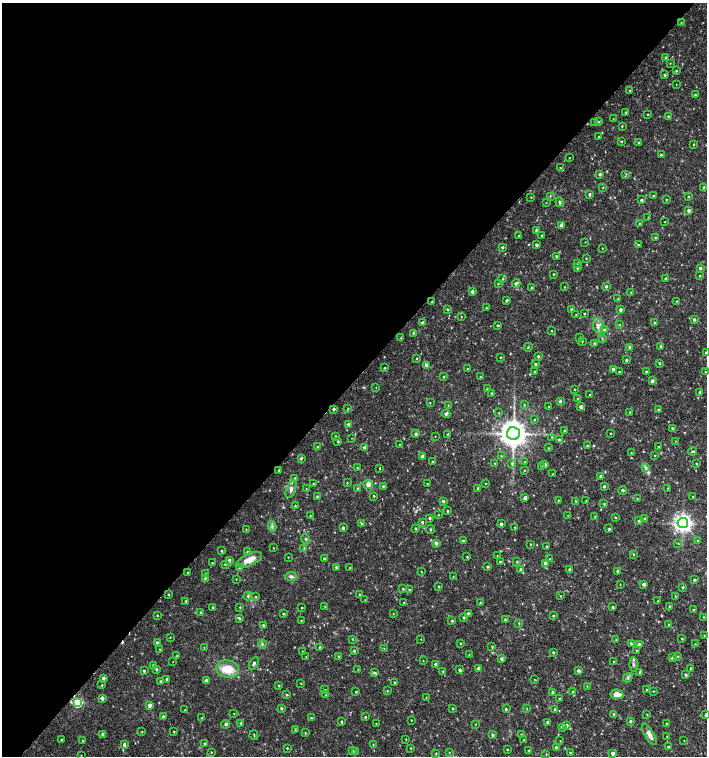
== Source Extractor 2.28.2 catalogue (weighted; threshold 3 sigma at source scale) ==
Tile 5 of 4 x 4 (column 1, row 2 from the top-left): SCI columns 226-1635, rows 3013-4519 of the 6025 x 6032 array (HDU 1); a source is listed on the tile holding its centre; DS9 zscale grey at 2 x 2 block average (1 PNG px = mean of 2 x 2 image px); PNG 709 x 758 px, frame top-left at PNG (2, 3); each listed source drawn as its Kron ellipse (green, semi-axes under 4 px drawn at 4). Shown black and unused: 50% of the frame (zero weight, under 2 of 3 exposures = <1% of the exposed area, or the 3 px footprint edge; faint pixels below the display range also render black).
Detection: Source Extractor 2.28.2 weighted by HDU 2 'WHT'; one run over the whole footprint, this tile lists its part. Background 0.0179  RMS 0.0031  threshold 0.0141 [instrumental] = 3 sigma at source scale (4.5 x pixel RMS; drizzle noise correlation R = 1.50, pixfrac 1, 0.0396/0.0396 arcsec/px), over >= 5 px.
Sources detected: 431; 1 cosmic-ray / hot-pixel residue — neither listed nor drawn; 4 inside a brighter listed object's ellipse — not listed separately; the other 426 listed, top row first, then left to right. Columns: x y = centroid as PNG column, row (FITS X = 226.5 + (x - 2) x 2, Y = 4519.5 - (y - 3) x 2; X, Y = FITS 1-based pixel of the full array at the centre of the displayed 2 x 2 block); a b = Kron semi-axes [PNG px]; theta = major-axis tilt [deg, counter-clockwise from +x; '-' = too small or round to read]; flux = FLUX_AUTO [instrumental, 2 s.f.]
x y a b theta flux
681 22 3 2 - 0.27
666 58 2 2 - 0.89
670 63 2 2 - 0.35
676 71 3 3 - 0.65
665 75 3 3 - 0.96
676 84 2 2 - 0.27
630 90 3 2 - 0.44
695 95 3 2 - 0.71
626 113 3 2 - 0.55
648 114 2 2 - 0.4
668 116 3 2 - 0.57
613 119 3 2 - 0.31
598 122 3 3 - 0.61
595 123 3 2 - 0.58
622 126 2 2 - 0.52
599 137 2 2 - 0.46
621 141 3 2 - 0.43
639 143 3 3 - 0.78
693 145 2 2 - 0.42
661 155 2 2 - 0.68
569 158 2 2 - 0.28
560 168 2 2 - 0.41
600 174 2 2 - 1.2
626 174 3 2 - 0.4
704 187 3 2 - 0.9
603 188 2 2 - 0.34
589 194 3 2 - 1.1
550 196 3 2 - 0.58
654 196 3 2 - 0.58
689 196 3 2 - 0.52
531 197 2 2 - 0.42
666 199 2 2 - 0.51
642 200 3 2 - 1.4
560 202 5 3 - 1.2
546 203 2 2 - 0.3
689 210 3 3 - 1.6
648 217 3 2 - 0.33
665 222 2 2 - 0.27
640 223 3 2 - 0.5
561 226 4 3 - 1.6
536 230 3 2 - 0.78
519 236 2 2 - 0.4
542 236 3 2 - 0.92
655 238 3 2 - 0.47
585 242 2 2 - 0.35
537 245 2 2 - 1.4
638 245 3 2 - 0.6
502 247 3 2 - 0.91
602 248 2 2 - 0.31
556 256 3 2 - 0.58
586 259 2 2 - 0.31
578 263 3 3 - 0.85
578 267 3 3 - 1.2
700 268 3 3 - 1.1
553 274 2 2 - 0.56
699 276 2 2 - 0.46
666 278 3 2 - 1.1
503 279 4 2 - 0.71
516 283 4 2 - 1.1
498 284 3 2 - 0.46
606 286 2 2 - 1.2
564 287 3 2 - 0.33
531 288 3 2 - 0.44
472 292 3 3 - 1.9
631 292 2 2 - 0.39
618 298 3 2 - 0.46
507 300 3 2 - 1.1
677 301 2 2 - 0.47
432 302 2 2 - 0.5
486 308 2 2 - 0.54
571 309 3 3 - 1.1
448 310 3 3 - 0.66
621 310 3 3 - 1.5
584 314 3 2 - 0.57
576 315 2 2 - 0.49
461 317 2 2 - 0.28
694 320 3 3 - 1.2
422 322 3 3 - 1.2
654 323 3 2 - 0.62
497 325 3 2 - 0.58
620 325 2 2 - 0.41
598 326 7 5 -81 2.9
552 330 2 2 - 0.39
604 330 3 2 - 0.95
413 333 3 2 - 0.66
580 337 3 2 - 0.53
401 338 3 2 - 0.49
602 339 3 2 - 0.47
582 341 2 2 - 0.38
595 344 3 3 - 1
660 346 3 3 - 0.77
528 347 4 2 - 0.55
630 347 3 3 - 2.7
706 353 3 3 - 1.1
538 356 3 3 - 1.1
500 357 2 2 - 0.4
417 358 2 2 - 0.6
626 360 3 2 - 1
659 363 3 3 - 0.55
535 364 3 3 - 1.1
426 365 4 3 - 1.6
385 368 2 2 - 0.7
468 369 3 2 - 0.5
613 369 2 2 - 1.3
646 371 3 2 - 0.75
534 372 3 2 - 0.45
619 372 3 2 - 0.56
705 372 3 2 - 0.65
444 377 3 2 - 0.54
480 377 2 2 - 0.41
652 381 3 3 - 1.7
376 387 2 2 - 0.25
487 389 3 2 - 0.49
575 389 2 2 - 0.37
700 392 2 2 - 1
491 393 3 2 - 0.57
590 394 2 2 - 0.58
577 398 3 2 - 0.37
560 401 3 3 - 1.1
430 403 3 2 - 0.34
448 405 3 2 - 0.42
524 405 3 2 - 0.41
549 406 2 2 - 0.32
581 407 3 3 - 2.7
334 409 2 2 - 1.1
348 409 3 2 - 0.48
659 410 3 2 - 0.58
630 412 2 2 - 0.53
499 413 2 2 - 0.33
446 414 4 3 - 1.5
534 420 3 2 - 0.46
349 424 3 3 - 1.6
672 428 3 2 - 0.75
565 431 3 2 - 0.67
416 434 3 3 - 1.1
448 434 3 2 - 0.46
513 434 6 6 - 860
611 434 2 2 - 1.2
336 436 3 2 - 0.54
435 436 2 2 - 0.25
552 437 2 2 - 0.55
352 438 2 2 - 0.31
559 440 3 3 - 1.1
338 441 2 2 - 0.79
675 441 2 2 - 0.4
400 444 3 2 - 0.28
587 446 2 2 - 0.64
318 447 3 3 - 0.68
364 447 3 3 - 1.5
658 447 2 2 - 0.68
549 448 3 2 - 0.39
692 451 4 2 - 0.86
631 453 3 2 - 0.44
655 455 2 2 - 0.31
501 456 2 2 - 0.41
422 457 4 3 - 2
301 458 3 3 - 1
433 462 3 2 - 0.68
524 462 3 2 - 0.33
495 463 3 2 - 0.44
512 463 3 3 - 0.83
696 464 3 2 - 0.47
545 465 3 3 - 2.3
541 466 3 3 - 0.65
646 467 3 3 - 1
357 468 3 2 - 0.51
380 468 2 2 - 1.9
279 470 3 2 - 0.59
524 470 3 2 - 0.33
553 474 3 2 - 0.28
601 477 3 2 - 2.7
295 478 3 2 - 0.47
347 483 3 2 - 0.41
485 483 2 2 - 0.34
314 484 3 2 - 0.72
368 484 5 4 - 4.2
427 484 2 2 - 0.49
383 486 3 2 - 0.81
604 486 2 2 - 1.1
358 488 3 3 - 0.58
478 488 3 3 - 0.82
668 488 3 2 - 0.44
291 489 9 4 69 2.7
306 489 3 2 - 0.34
623 490 4 3 - 1.3
374 496 2 2 - 1.9
318 497 3 2 - 0.86
693 497 2 2 - 0.43
525 498 4 3 - 1.9
637 499 2 2 - 0.45
558 500 2 2 - 0.58
443 501 3 2 - 1.1
576 501 3 2 - 0.45
586 501 2 2 - 0.39
604 504 3 2 - 0.52
295 506 3 2 - 0.59
447 511 2 2 - 0.71
438 515 3 2 - 0.32
568 515 2 2 - 0.25
310 516 2 2 - 0.46
595 517 2 2 - 0.54
615 517 2 2 - 0.61
430 518 3 2 - 0.99
645 519 3 3 - 1
639 521 2 2 - 0.99
422 522 3 2 - 0.95
362 523 3 3 - 0.89
683 523 5 5 - 310
501 524 2 2 - 2.4
272 526 5 2 - 0.96
515 527 2 2 - 0.36
343 528 3 2 - 1.3
416 528 3 2 - 0.7
246 529 3 2 - 0.32
609 529 2 2 - 1.1
430 530 4 2 - 0.55
306 539 5 2 - 0.76
463 540 3 2 - 0.9
698 541 3 3 - 0.96
436 543 3 3 - 2.1
678 543 3 2 - 0.27
531 544 2 2 - 0.48
547 547 3 2 - 0.89
273 548 3 2 - 0.36
304 548 3 2 - 0.69
222 551 3 3 - 0.67
247 552 3 2 - 0.58
633 554 3 2 - 0.54
497 556 3 2 - 0.46
288 557 3 2 - 0.33
467 557 3 2 - 0.51
324 559 3 3 - 0.9
550 559 2 2 - 0.26
229 560 3 3 - 1.5
249 560 14 6 25 8.2
500 562 4 3 - 0.92
517 562 3 3 - 0.63
212 563 2 2 - 0.5
545 563 4 3 - 2.3
225 564 3 3 - 0.83
488 566 2 2 - 0.98
239 567 3 3 - 1.4
336 567 3 3 - 1.2
350 568 2 2 - 0.39
570 569 3 3 - 2.1
521 570 3 3 - 1.7
617 571 2 2 - 1.1
421 572 2 2 - 0.33
188 573 3 2 - 0.47
205 573 2 2 - 0.3
291 576 5 3 - 1.4
453 577 2 2 - 0.34
205 578 3 2 - 0.78
236 579 2 2 - 0.3
694 580 3 2 - 0.99
620 584 2 2 - 0.28
644 584 2 2 - 2.2
438 586 3 2 - 0.58
682 587 3 3 - 0.9
403 589 3 3 - 0.61
409 590 3 2 - 0.73
169 594 3 2 - 0.49
359 594 2 2 - 0.4
248 596 4 3 - 1
560 596 2 2 - 0.38
675 596 3 2 - 0.43
255 597 3 2 - 0.48
365 600 3 2 - 0.3
186 601 3 2 - 0.74
658 601 2 2 - 0.4
403 602 2 2 - 0.47
480 603 3 2 - 0.6
325 606 3 3 - 0.51
213 607 2 2 - 0.69
240 607 3 2 - 0.48
612 607 3 3 - 0.82
670 607 3 2 - 1
302 608 2 2 - 0.46
693 610 3 2 - 0.56
201 612 3 2 - 0.62
468 613 3 2 - 1.1
284 614 2 2 - 0.63
393 614 2 2 - 0.3
157 616 3 2 - 0.46
553 616 3 2 - 0.71
463 617 3 3 - 0.86
703 617 3 2 - 0.38
239 618 4 3 - 0.96
301 620 2 2 - 0.38
505 620 3 2 - 0.78
452 621 3 3 - 0.8
519 623 3 2 - 0.38
263 625 3 2 - 1.1
669 625 3 2 - 0.51
704 635 2 2 - 0.35
170 637 3 2 - 0.3
352 639 3 2 - 0.41
421 639 2 2 - 0.67
682 639 2 2 - 0.59
616 640 3 2 - 0.44
157 643 3 3 - 1.5
461 643 3 2 - 0.55
262 644 4 2 - 0.82
631 644 3 3 - 1.1
695 644 2 2 - 0.32
639 645 3 3 - 5
492 646 3 2 - 0.43
204 647 3 2 - 0.27
320 647 3 3 - 0.96
160 649 3 2 - 0.36
384 649 3 2 - 0.33
302 651 2 2 - 0.32
354 651 3 2 - 0.8
637 651 3 2 - 0.64
553 652 3 2 - 0.77
469 654 3 2 - 0.37
177 656 3 2 - 0.38
338 656 3 3 - 0.62
678 656 3 3 - 0.5
306 657 2 2 - 0.4
672 658 4 3 - 1.4
501 659 3 3 - 1.5
423 661 2 2 - 0.3
173 662 2 2 - 0.26
614 662 3 2 - 0.44
254 663 7 3 63 1.4
436 664 3 3 - 1.9
633 664 7 2 -87 1.1
153 665 3 3 - 0.99
478 668 3 3 - 2.4
691 668 2 2 - 0.66
157 669 3 2 - 0.86
228 669 11 8 -9 14
358 670 3 2 - 0.36
460 670 3 3 - 1.2
144 671 3 2 - 0.84
443 671 3 2 - 0.59
578 671 3 3 - 1.6
640 672 3 2 - 1.3
375 673 4 3 - 0.79
686 675 3 2 - 1.3
104 678 3 3 - 1.5
628 678 5 2 - 1
167 679 3 2 - 1.1
534 679 2 2 - 0.32
161 681 3 2 - 0.63
206 681 3 3 - 2.7
394 682 3 2 - 0.55
301 683 3 2 - 0.38
102 685 2 2 - 0.49
279 686 3 2 - 0.68
587 686 3 2 - 0.45
325 689 2 2 - 0.55
647 690 3 2 - 0.55
387 691 2 2 - 0.37
654 691 2 2 - 0.36
356 692 2 2 - 0.49
552 692 2 2 - 0.96
573 692 3 2 - 0.63
617 694 6 5 - 6
286 695 3 2 - 0.68
326 695 3 2 - 0.33
426 697 2 2 - 0.29
102 698 3 3 - 2.4
559 699 2 2 - 0.9
77 702 4 4 - 51
150 705 3 3 - 3
281 708 3 2 - 0.92
452 708 3 2 - 0.56
527 708 2 2 - 0.33
506 709 3 2 - 0.91
184 710 2 2 - 0.22
555 710 3 3 - 0.79
234 714 2 2 - 0.31
614 714 3 2 - 0.86
647 714 2 2 - 0.41
706 715 3 3 - 0.97
163 717 3 3 - 1.2
365 717 2 2 - 0.61
201 718 3 2 - 0.29
311 718 3 2 - 0.53
411 720 2 2 - 0.41
630 721 3 3 - 1.1
341 722 2 2 - 0.78
547 722 3 3 - 1.3
241 723 3 2 - 0.92
376 723 3 2 - 0.31
226 724 4 3 - 1.4
475 724 3 2 - 0.3
667 724 3 2 - 0.7
566 725 3 3 - 1.3
562 727 3 3 - 0.89
295 730 3 2 - 0.48
142 732 2 2 - 0.45
174 732 2 2 - 0.49
305 733 3 2 - 0.5
102 734 3 3 - 0.84
521 734 2 2 - 0.55
649 734 12 4 -59 3.9
254 735 5 2 - 0.52
493 735 3 3 - 0.95
667 736 2 2 - 0.39
406 739 3 2 - 0.38
61 740 3 2 - 0.69
524 740 3 2 - 0.4
684 740 2 2 - 0.24
82 741 3 2 - 0.33
560 741 2 2 - 0.32
205 744 3 2 - 1.2
373 744 2 2 - 0.34
124 745 4 3 - 1.4
556 747 3 2 - 0.99
668 747 2 2 - 0.72
287 748 2 2 - 0.53
411 748 2 2 - 0.41
507 749 2 2 - 0.53
353 751 3 2 - 0.57
355 751 3 2 - 0.43
529 751 2 2 - 0.7
211 752 2 2 - 0.38
449 752 2 2 - 0.37
570 752 2 2 - 0.36
613 753 3 3 - 2.8
436 754 3 2 - 0.49
546 754 3 2 - 0.45
81 755 2 2 - 0.28
Isophote crosses this tile's border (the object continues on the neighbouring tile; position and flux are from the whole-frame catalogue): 2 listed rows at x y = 706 353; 706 715
Diffuse or blended objects may show on this block-average render without a row.